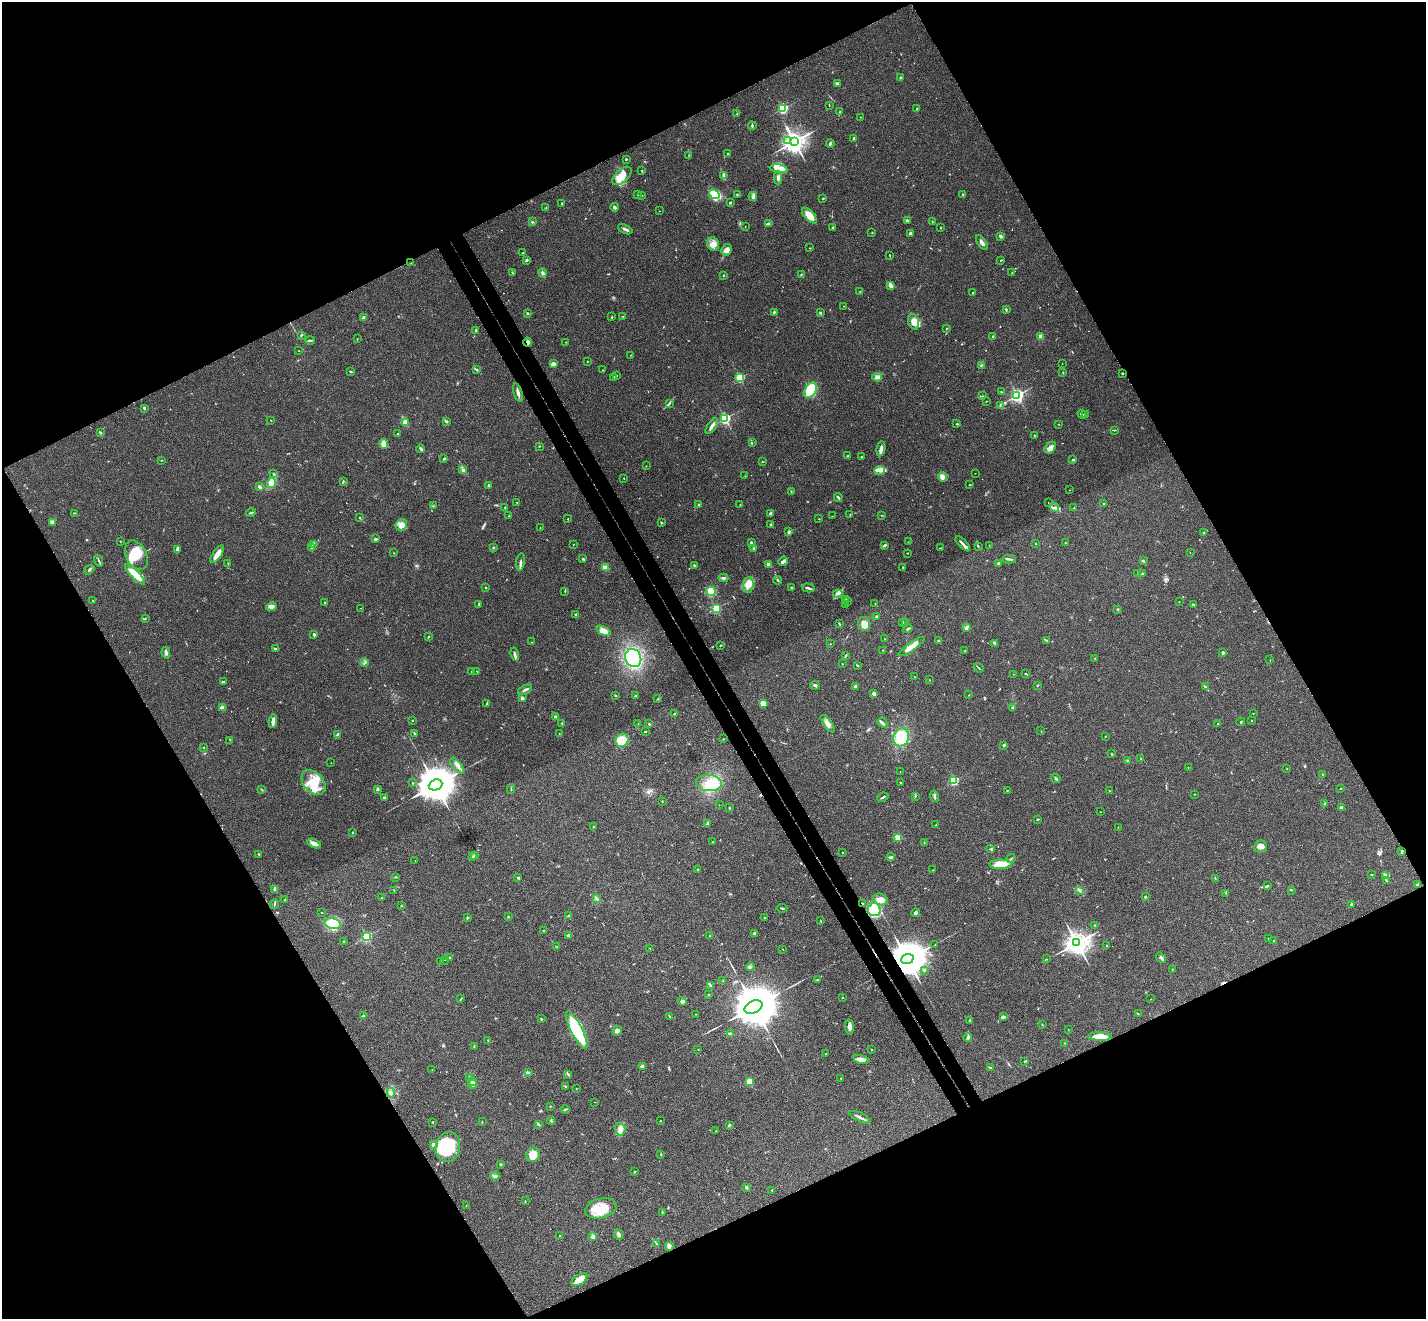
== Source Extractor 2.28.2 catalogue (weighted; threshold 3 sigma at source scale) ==
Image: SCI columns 56-5750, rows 319-5586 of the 5803 x 5771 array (HDU 1 of 3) = the unmasked area's bounding box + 8 px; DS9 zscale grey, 4 x 4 block average (1 PNG px = mean of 4 x 4 image px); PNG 1428 x 1321 px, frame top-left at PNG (2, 2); each listed source drawn as its Kron ellipse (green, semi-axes under 4 px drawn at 4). Shown black and unused: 47% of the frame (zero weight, under 3 of 4 exposures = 6% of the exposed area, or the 3 px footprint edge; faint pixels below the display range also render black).
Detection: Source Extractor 2.28.2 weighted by HDU 2 'WHT'. Background 0.0573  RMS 0.0052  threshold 0.0232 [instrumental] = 3 sigma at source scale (4.5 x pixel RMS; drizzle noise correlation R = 1.50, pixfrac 1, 0.05/0.05 arcsec/px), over >= 5 px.
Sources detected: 601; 4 too faint to see at this stretch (4 x 4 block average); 4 inside a brighter object's white glare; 6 cosmic-ray / hot-pixel residue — neither listed nor drawn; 6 coinciding with a brighter row at this scale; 28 inside a brighter listed object's ellipse — not listed separately; of the other 553, all 500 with FLUX_AUTO >= 0.826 (the completeness limit of this list) listed and drawn (53 fainter detections not listed), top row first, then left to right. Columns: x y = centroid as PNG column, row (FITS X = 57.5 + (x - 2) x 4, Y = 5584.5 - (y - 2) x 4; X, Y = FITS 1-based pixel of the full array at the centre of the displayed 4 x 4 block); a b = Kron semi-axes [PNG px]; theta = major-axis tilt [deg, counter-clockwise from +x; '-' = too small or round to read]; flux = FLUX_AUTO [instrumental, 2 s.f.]
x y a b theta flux
900 78 3 2 - 3.9
837 83 2 2 - 23
829 105 3 2 - 1.5
783 108 2 2 - 380
917 109 2 2 - 8.4
839 111 3 2 - 1.5
737 113 2 2 - 1.1
860 117 2 2 - 1.2
752 126 4 2 - 3.5
854 138 3 2 - 6.2
787 141 3 2 - 3.8
794 142 3 3 - 3100
830 143 4 3 - 5.4
728 154 2 2 - 3.7
689 155 2 2 - 1.1
626 159 2 2 - 2.9
778 169 9 4 -7 35
642 171 3 2 - 1.5
622 176 12 6 42 39
724 176 4 2 - 15
778 178 7 3 -88 8.8
714 194 5 4 - 120
962 194 2 2 - 2
638 195 2 2 - 2.5
642 195 2 2 - 0.99
737 195 3 2 - 1.7
753 197 4 3 - 8.7
823 198 2 2 - 5.3
562 203 2 2 - 2.6
730 203 2 2 - 3.4
546 207 2 2 - 1.1
614 207 4 3 - 6.1
659 211 2 2 - 0.83
809 216 9 5 -46 36
907 220 3 2 - 2.9
532 222 3 2 - 1.9
932 222 2 2 - 1
769 224 4 2 - 13
745 227 2 2 - 1
833 228 2 2 - 3.7
940 228 2 2 - 1.3
625 229 8 2 -25 9.1
872 232 2 2 - 0.97
910 233 2 2 - 7.1
1000 236 2 2 - 11
982 242 8 2 -58 12
713 244 7 5 -71 18
809 248 2 2 - 1.3
726 250 6 5 - 16
523 253 4 2 - 2.1
889 255 3 2 - 1.4
526 260 4 2 - 3.7
1001 260 3 2 - 2
411 263 2 2 - 0.83
1012 272 2 2 - 1.2
513 273 2 2 - 1.5
542 273 4 3 - 6.5
801 274 2 2 - 1.7
723 276 2 2 - 1.9
890 285 4 2 - 15
860 292 2 2 - 1.1
973 293 2 2 - 2.6
844 306 2 2 - 0.99
1006 310 3 2 - 3.3
774 312 4 2 - 3.6
527 313 3 2 - 3
820 313 3 2 - 2.4
623 316 2 2 - 0.85
363 317 2 2 - 24
612 317 2 2 - 5.3
913 322 8 5 -72 36
946 328 2 2 - 1.5
476 330 2 2 - 4.1
301 335 3 2 - 3.2
1040 336 2 2 - 65
993 337 3 2 - 3.2
357 339 2 2 - 0.98
310 340 5 2 - 3.4
527 342 4 2 - 7.9
566 342 2 2 - 1.2
299 351 2 2 - 2
631 355 2 2 - 1.2
587 361 2 2 - 1.4
1062 363 2 2 - 1.1
553 364 4 3 - 12
982 365 2 2 - 2.3
477 369 2 2 - 2
603 370 2 2 - 1.1
351 372 2 2 - 1.6
1063 373 2 2 - 1.8
1122 373 2 2 - 2.4
616 376 2 2 - 1.5
614 377 2 2 - 0.89
877 377 5 3 - 11
740 378 2 2 - 260
811 390 8 5 59 150
1001 392 3 2 - 1.9
518 393 9 2 -75 12
982 396 2 2 - 1.3
1017 396 2 2 - 490
987 401 2 2 - 0.91
669 403 4 2 - 3.5
1000 405 3 2 - 2
144 408 4 2 - 4
1082 414 4 2 - 3.8
1086 414 2 2 - 1.2
725 418 2 2 - 510
271 420 2 2 - 1.3
446 421 2 2 - 2.5
405 423 3 3 - 24
957 424 2 2 - 3.1
1058 424 2 2 - 0.87
712 426 9 2 55 15
1114 430 3 2 - 2.2
100 433 3 2 - 4
398 434 2 2 - 1.6
1034 436 2 2 - 1.7
752 443 3 2 - 1.6
384 444 5 4 - 27
539 446 3 2 - 1.8
1050 448 7 4 47 13
421 449 4 2 - 7.6
881 449 7 3 81 14
847 456 2 2 - 2.6
861 457 2 2 - 1.9
444 459 2 2 - 3.7
161 460 2 2 - 1.4
1073 460 2 2 - 4.7
762 462 2 2 - 1.3
646 466 2 2 - 0.98
462 469 3 2 - 3.2
880 470 5 4 - 12
975 473 2 2 - 0.91
274 474 2 2 - 2.5
745 476 2 2 - 0.96
942 477 4 4 - 18
624 478 2 2 - 1.4
343 481 3 2 - 1.7
271 483 5 4 - 38
488 485 2 2 - 3.8
970 485 2 2 - 1.7
259 487 3 2 - 6.7
1069 490 2 2 - 1.1
791 491 2 2 - 1.8
838 497 4 2 - 6.7
516 502 2 2 - 2.1
1048 502 2 2 - 0.85
1104 503 2 2 - 2.3
699 504 2 2 - 4.2
740 504 2 2 - 1.1
433 506 2 2 - 1.9
505 507 2 2 - 3
1055 507 5 3 - 7.7
1074 508 2 2 - 0.87
251 512 5 2 - 3.7
74 513 2 2 - 1.6
771 513 4 3 - 4.3
850 514 2 2 - 0.96
881 515 2 2 - 1
509 516 2 2 - 0.88
832 516 2 2 - 0.91
359 518 2 2 - 1.4
568 519 2 2 - 1.6
819 519 2 2 - 1.2
52 522 3 2 - 4
661 522 2 2 - 3.7
401 525 6 5 - 18
771 525 3 2 - 2.8
540 527 2 2 - 0.92
789 532 3 2 - 7.7
1204 532 3 2 - 1.8
375 539 2 2 - 5.8
120 542 2 2 - 1.1
908 542 2 2 - 0.84
751 543 3 2 - 3.6
1065 543 2 2 - 0.95
314 544 3 3 - 11
573 544 2 2 - 2.3
963 544 9 2 -46 11
1036 544 2 2 - 3.9
885 545 3 2 - 4.5
989 545 2 2 - 0.83
978 546 2 2 - 1.8
311 547 3 2 - 2
493 548 3 2 - 2.5
754 548 2 2 - 3.8
941 548 2 2 - 1.8
177 549 4 2 - 7
394 553 2 2 - 1.3
908 553 2 2 - 1.5
1190 553 2 2 - 1.2
217 554 10 3 56 35
136 555 15 10 -63 75
583 559 2 2 - 2.4
1009 559 6 2 -4 6.1
99 561 6 2 -70 4
783 561 5 3 - 7.5
1143 561 3 2 - 2
521 562 8 2 81 8.2
228 563 2 2 - 1.3
998 563 3 2 - 3
768 564 2 2 - 30
694 565 2 2 - 2.6
605 567 3 2 - 21
903 567 2 2 - 1.4
89 570 6 2 36 4.9
1138 573 2 2 - 2
1142 573 2 2 - 7.1
135 574 13 4 -46 71
723 578 5 2 - 6.2
778 580 4 2 - 4.2
748 585 8 5 80 21
486 588 2 2 - 9.1
791 588 3 2 - 2.6
808 588 6 2 -16 8
565 591 2 2 - 2
711 591 4 4 - 45
838 594 5 2 - 6.1
93 600 2 2 - 2.1
846 600 2 2 - 2.4
324 602 2 2 - 1.5
847 602 2 2 - 1.1
1179 602 2 2 - 1.1
875 603 2 2 - 1.1
479 604 2 2 - 2.4
846 605 2 2 - 1.9
1194 605 2 2 - 1.2
271 607 5 3 - 11
361 608 2 2 - 0.91
716 608 2 2 - 360
1118 609 2 2 - 1.6
576 615 3 2 - 3
877 617 3 2 - 6
145 619 3 2 - 1.9
903 622 2 2 - 2.9
905 623 2 2 - 0.9
839 624 3 2 - 3
864 624 7 6 - 30
967 628 2 2 - 1.2
908 629 5 2 - 3.9
603 631 7 4 -24 25
314 634 2 2 - 24
429 637 2 2 - 2.6
885 639 2 2 - 1.2
1047 640 4 2 - 3.6
938 641 2 2 - 2.3
532 642 2 2 - 1.3
995 643 4 3 - 4.6
830 644 2 2 - 1.6
721 645 2 2 - 1.3
912 647 15 4 35 35
275 649 3 2 - 5.3
883 650 2 2 - 2.8
965 651 2 2 - 0.88
166 653 6 2 -78 7.7
1223 653 2 2 - 24
515 654 6 2 -77 7.5
846 655 3 2 - 2.2
633 658 9 8 - 250
1095 658 2 2 - 1.2
1270 660 2 2 - 1.2
365 662 2 2 - 1.6
842 664 2 2 - 0.93
857 665 3 2 - 2.3
979 668 5 2 - 2.4
471 671 2 2 - 1.3
477 671 2 2 - 1
1013 674 2 2 - 1.4
1026 674 3 2 - 1.6
915 677 2 2 - 0.96
929 680 2 2 - 0.86
223 682 3 2 - 3
815 685 4 2 - 4.8
1037 685 2 2 - 2
855 687 3 3 - 6.7
1206 687 3 2 - 2.1
525 690 7 2 24 7.8
874 694 4 2 - 8.2
615 695 2 2 - 9.8
969 695 2 2 - 1.6
636 696 2 2 - 6
522 698 3 3 - 6.3
658 699 2 2 - 1.4
487 703 4 2 - 2.9
763 704 4 3 - 30
222 708 4 3 - 23
1012 708 3 2 - 2.2
1253 713 2 2 - 1.2
674 714 2 2 - 1.6
555 717 2 2 - 24
273 721 7 2 84 13
412 721 2 2 - 2
1252 721 2 2 - 1.6
1241 722 4 2 - 2.6
562 723 2 2 - 1.5
882 723 5 2 - 8.6
1217 723 2 2 - 1.5
638 724 2 2 - 0.84
649 724 2 2 - 2.8
828 724 10 4 -54 15
1041 731 2 2 - 0.95
645 732 3 2 - 2.2
414 733 4 2 - 3.6
337 734 3 2 - 4.1
559 734 2 2 - 1.2
1105 736 2 2 - 1.2
901 737 9 7 63 87
723 739 3 2 - 1
230 740 2 2 - 1.4
622 740 7 6 - 64
1004 745 2 2 - 16
203 747 2 2 - 0.83
1111 754 2 2 - 1.7
1141 759 2 2 - 0.99
1128 761 2 2 - 5.5
331 763 2 2 - 1.1
457 766 10 2 -53 11
1188 768 2 2 - 1.1
1287 768 2 2 - 1.4
900 771 2 2 - 0.91
1322 774 3 2 - 1.5
1056 778 5 2 - 4.4
954 781 2 2 - 260
313 782 14 9 -47 60
413 783 2 2 - 1.1
709 783 13 8 -5 55
900 783 2 2 - 1.7
435 785 7 5 22 13000
1341 788 2 2 - 2.2
261 789 2 2 - 1.4
377 789 2 2 - 19
511 789 4 2 - 1.6
1007 790 2 2 - 1.4
1110 791 2 2 - 1.8
1195 794 2 2 - 2.6
915 796 2 2 - 1.1
934 796 6 2 -76 6.2
883 797 6 2 26 4.1
384 798 3 2 - 4.7
662 801 2 2 - 1.3
1325 804 2 2 - 2.3
719 805 2 2 - 1
1341 807 3 2 - 6.6
730 808 2 2 - 1.6
1100 812 2 2 - 0.93
1038 819 3 2 - 2.9
707 823 3 2 - 3.3
936 825 2 2 - 1.1
593 827 2 2 - 2.1
1118 828 2 2 - 1.3
353 833 2 2 - 5.3
898 838 2 2 - 130
712 842 2 2 - 1.1
924 842 2 2 - 1.6
314 844 7 4 -26 17
1260 847 6 5 - 15
991 848 4 2 - 2.9
1402 851 3 2 - 3.7
843 852 2 2 - 1.4
259 854 4 2 - 2.7
475 855 3 2 - 2.3
473 857 3 2 - 3.1
891 857 4 2 - 3.9
1011 859 5 2 - 2.8
415 860 2 2 - 0.86
1001 864 11 4 1 50
697 869 2 2 - 3
933 870 3 2 - 1.5
1372 875 2 2 - 1.3
1386 875 3 2 - 2.9
395 877 2 2 - 1.6
518 878 3 2 - 1.6
1215 879 3 2 - 3
1386 881 2 2 - 1.4
1418 884 3 2 - 3.4
1267 885 3 2 - 1.7
275 889 2 2 - 42
394 890 2 2 - 3.3
1079 890 3 2 - 3.8
1291 890 2 2 - 1.9
1226 893 2 2 - 1.7
1145 897 2 2 - 3.7
381 898 2 2 - 1.7
596 898 3 3 - 4.6
285 900 3 2 - 2
881 900 7 5 -21 23
274 904 5 2 - 2.8
863 904 3 2 - 3.4
1351 904 3 2 - 3
401 906 2 2 - 1.1
782 908 5 2 - 2.6
874 910 6 6 - 170
322 913 2 2 - 5.5
916 913 4 3 - 5.4
568 916 3 2 - 2.4
508 917 2 2 - 1.9
764 917 2 2 - 1.8
468 918 3 2 - 2.9
821 921 2 2 - 1.5
333 924 8 5 -13 85
1095 925 2 2 - 1.4
544 931 2 2 - 1.1
755 933 2 2 - 31
569 935 3 3 - 8.3
366 936 2 2 - 400
710 936 2 2 - 1.5
1268 938 2 2 - 0.83
1273 940 2 2 - 1.1
343 941 2 2 - 1
1077 943 4 3 - 3500
935 945 2 2 - 1.1
1107 945 2 2 - 2.3
556 946 2 2 - 1.2
650 948 4 2 - 2
783 949 2 2 - 0.9
450 957 2 2 - 12
1161 958 6 2 -53 9.2
907 959 6 5 - 11000
1046 959 2 2 - 1.7
445 960 2 2 - 0.96
440 962 2 2 - 1.1
750 967 4 2 - 3.4
1172 969 2 2 - 1.3
924 970 2 2 - 2.6
723 980 2 2 - 1.1
817 980 2 2 - 2.6
711 986 3 2 - 7.1
708 995 2 2 - 1.8
842 997 2 2 - 1.2
461 999 4 2 - 1.9
1151 999 2 2 - 0.95
682 1001 4 3 - 8.4
753 1007 9 6 25 24000
696 1014 2 2 - 1.1
1138 1014 3 2 - 3
363 1016 3 2 - 3
670 1016 4 2 - 3.2
1003 1017 4 2 - 6.8
541 1019 3 2 - 2.9
969 1020 2 2 - 2.9
1042 1025 2 2 - 1.8
849 1027 8 3 -84 18
1068 1029 2 2 - 0.93
577 1030 21 5 -63 240
617 1031 5 4 - 13
731 1034 4 2 - 12
1100 1036 12 3 -1 46
968 1037 4 3 - 6.6
488 1041 3 2 - 1.7
1065 1043 2 2 - 2
474 1046 2 2 - 1.7
698 1050 2 2 - 1.6
871 1050 2 2 - 6.8
825 1054 2 2 - 1.3
861 1059 8 3 -12 17
1025 1061 3 2 - 2.8
642 1066 4 3 - 6.5
990 1067 3 2 - 3.1
432 1070 2 2 - 1
528 1072 3 2 - 2.5
568 1074 4 2 - 2.5
470 1077 3 2 - 2.4
841 1078 2 2 - 2.4
472 1081 3 2 - 4.5
749 1081 2 2 - 110
472 1084 4 2 - 5.4
565 1086 3 2 - 2.7
576 1089 2 2 - 1.3
391 1093 5 2 - 5.6
595 1102 2 2 - 1
550 1106 2 2 - 1.2
565 1109 4 2 - 3.7
860 1117 12 2 -26 9.9
660 1120 2 2 - 1.8
551 1121 4 2 - 2.1
433 1122 2 2 - 5.3
482 1122 2 2 - 1.5
538 1124 4 2 - 3.6
729 1125 3 2 - 4.6
620 1129 6 5 - 15
716 1131 2 2 - 0.98
433 1145 2 2 - 15
448 1147 15 12 77 150
661 1154 2 2 - 2.4
533 1155 7 6 - 34
500 1165 2 2 - 18
635 1171 2 2 - 1.4
495 1176 4 3 - 9.7
746 1187 2 2 - 22
772 1190 2 2 - 3.2
525 1201 2 2 - 1.5
466 1205 2 2 - 1
601 1208 16 9 13 68
662 1212 2 2 - 2
619 1235 5 3 - 7.4
560 1236 2 2 - 1.4
593 1236 2 2 - 70
656 1244 3 2 - 2.3
669 1246 4 3 - 10
579 1280 9 5 35 35
Overlapping masked pixels (flux is a lower limit): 4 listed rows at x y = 527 342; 1402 851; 863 904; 907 959
Diffuse or blended objects may show on this block-average render without a row.